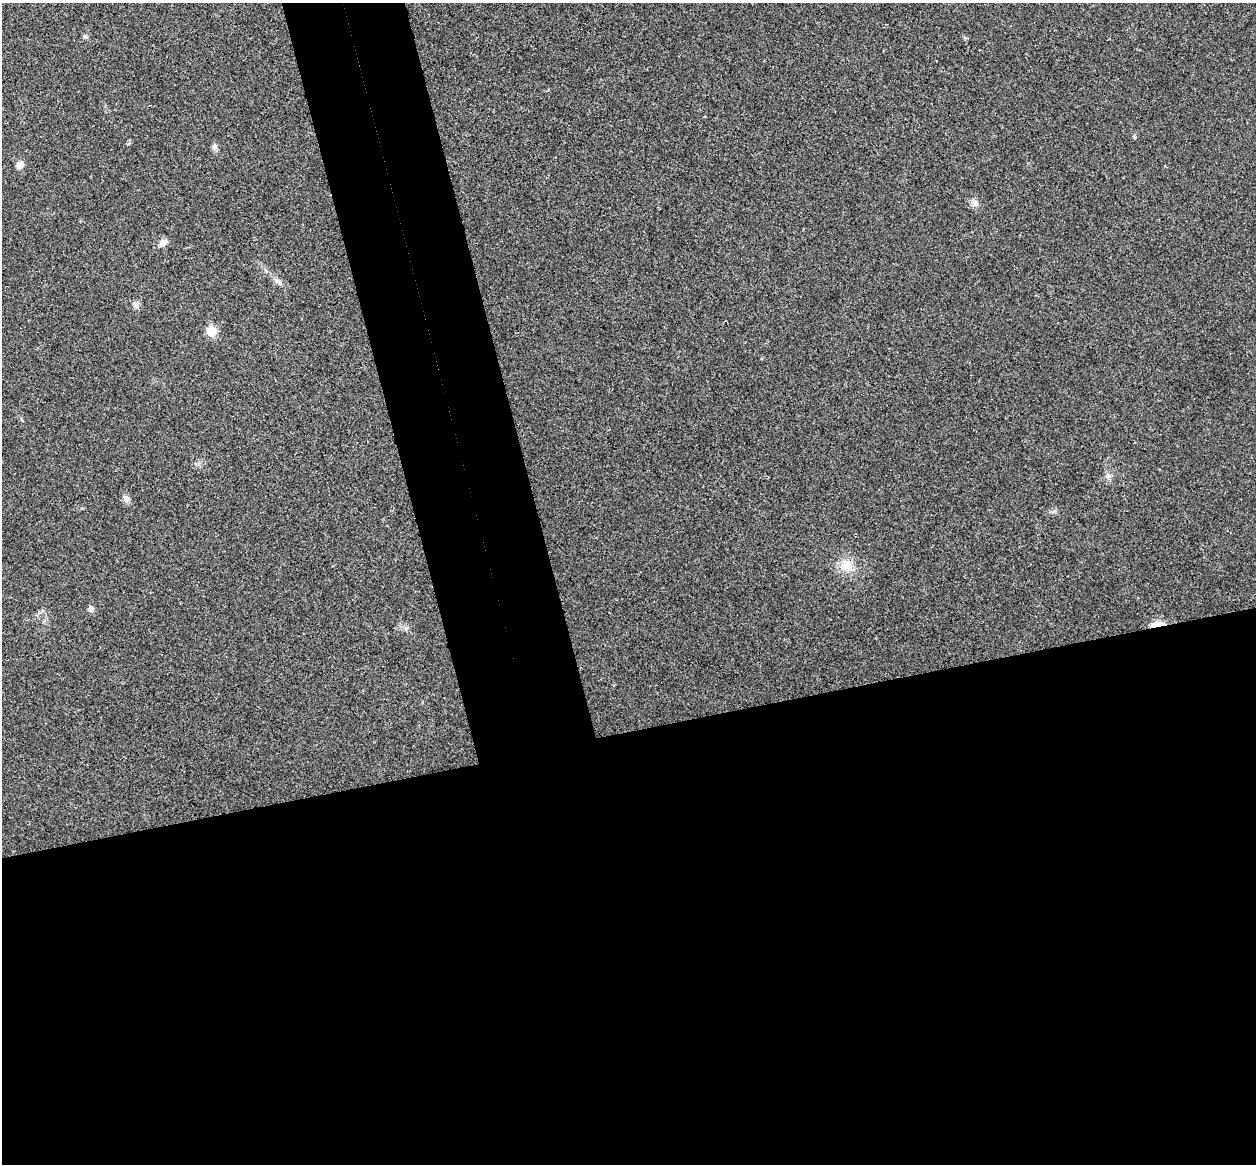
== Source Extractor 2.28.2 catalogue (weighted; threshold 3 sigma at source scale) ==
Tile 15 of 4 x 4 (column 3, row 4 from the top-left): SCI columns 2567-3820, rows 159-1320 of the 5134 x 5077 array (HDU 1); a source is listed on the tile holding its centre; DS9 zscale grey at full resolution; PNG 1258 x 1166 px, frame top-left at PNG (2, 3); no overlay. Shown black and unused: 44% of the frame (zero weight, under 3 of 4 exposures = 6% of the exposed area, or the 3 px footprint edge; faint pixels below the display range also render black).
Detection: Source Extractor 2.28.2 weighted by HDU 2 'WHT'; one run over the whole footprint, this tile lists its part. Background 0.0227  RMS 0.0047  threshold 0.0209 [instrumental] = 3 sigma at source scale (4.5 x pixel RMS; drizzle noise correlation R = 1.50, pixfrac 1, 0.05/0.05 arcsec/px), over >= 5 px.
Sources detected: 12; all 12 listed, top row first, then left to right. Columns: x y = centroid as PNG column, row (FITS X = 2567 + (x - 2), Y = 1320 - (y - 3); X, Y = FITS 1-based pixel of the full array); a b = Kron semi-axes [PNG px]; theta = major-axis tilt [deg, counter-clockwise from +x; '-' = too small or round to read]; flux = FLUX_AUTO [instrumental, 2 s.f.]
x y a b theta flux
85 37 6 4 0 0.71
214 147 8 7 - 1.3
20 165 7 6 - 3.7
975 203 9 8 - 2
163 243 9 7 36 2.7
278 282 13 5 -44 1.8
136 304 9 8 - 1.6
211 331 6 6 - 18
126 499 9 8 - 1.8
847 566 16 14 -67 6.7
91 609 6 5 - 2.2
1157 624 21 6 6 3.8
Overlapping masked pixels (flux is a lower limit): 1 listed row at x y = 1157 624